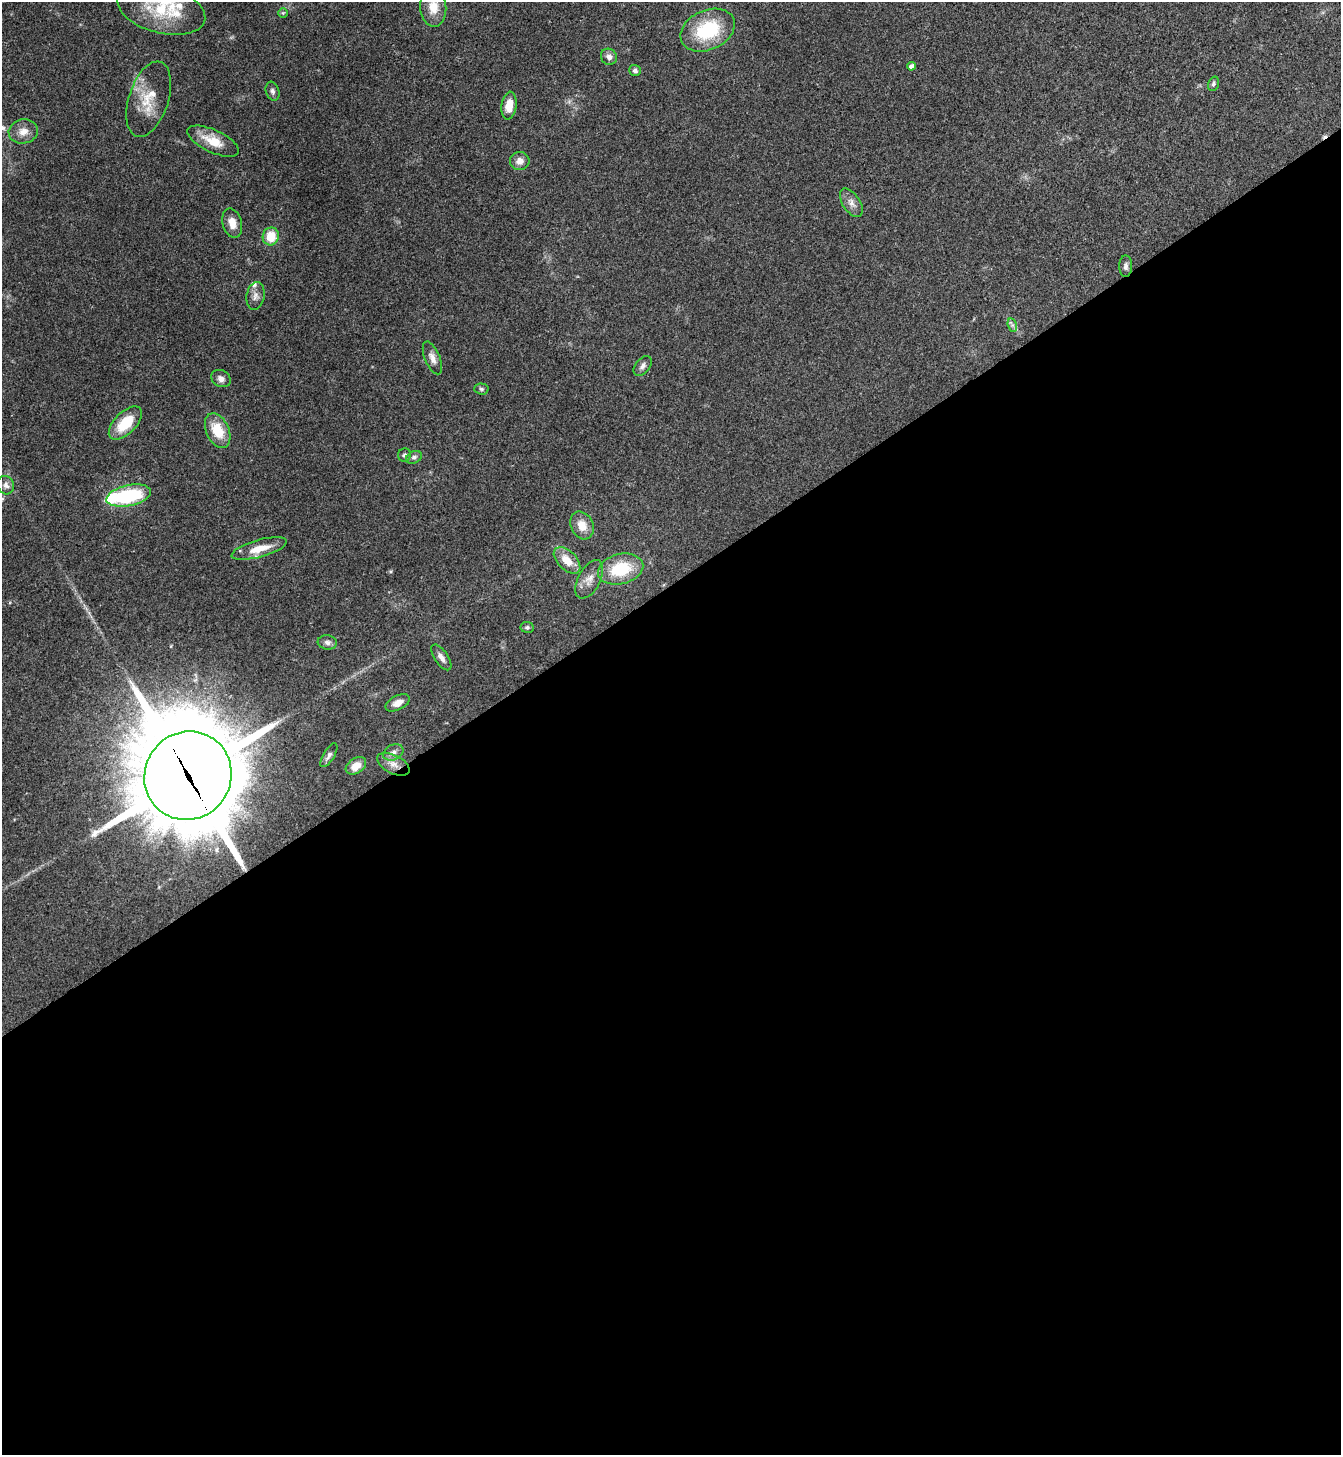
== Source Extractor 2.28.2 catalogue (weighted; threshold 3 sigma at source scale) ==
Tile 15 of 4 x 4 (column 3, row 4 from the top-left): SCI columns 2838-4176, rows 6-1458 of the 5812 x 5818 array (HDU 1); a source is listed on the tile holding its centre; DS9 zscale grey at full resolution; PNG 1343 x 1457 px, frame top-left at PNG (2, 2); each listed source drawn as its Kron ellipse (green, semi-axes under 4 px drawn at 4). Shown black and unused: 60% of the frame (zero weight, under 3 of 4 exposures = <1% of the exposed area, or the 3 px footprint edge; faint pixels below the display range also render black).
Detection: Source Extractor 2.28.2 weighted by HDU 2 'WHT'; one run over the whole footprint, this tile lists its part. Background 0.0593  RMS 0.0051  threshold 0.0228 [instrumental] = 3 sigma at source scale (4.5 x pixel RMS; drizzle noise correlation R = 1.50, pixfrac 1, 0.05/0.05 arcsec/px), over >= 5 px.
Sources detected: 49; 1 inside a brighter object's white glare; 1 cosmic-ray / hot-pixel residue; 1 long thin detection or spike segment (spike, bleed or trail) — neither listed nor drawn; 2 inside a brighter listed object's ellipse — not listed separately; the other 44 listed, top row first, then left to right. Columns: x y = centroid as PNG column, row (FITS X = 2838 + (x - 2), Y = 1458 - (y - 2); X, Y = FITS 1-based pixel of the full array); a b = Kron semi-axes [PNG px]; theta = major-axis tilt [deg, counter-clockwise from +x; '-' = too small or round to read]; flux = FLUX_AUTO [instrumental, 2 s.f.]
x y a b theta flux
433 7 20 13 -86 8.1
161 9 45 24 -15 28
283 13 5 5 - 0.66
708 30 28 20 24 30
609 57 8 7 - 2.1
911 66 4 4 - 1.8
635 70 6 5 - 1.4
1213 84 7 5 71 1.1
272 91 9 6 -71 1.5
149 99 39 20 72 15
509 106 14 7 83 6.8
23 131 15 12 13 4.8
213 141 28 11 -25 10
520 161 10 9 - 3.3
851 203 16 8 -57 3.5
232 223 15 9 -75 5.2
271 236 9 8 - 11
1126 266 11 6 89 1.7
255 296 14 9 80 2.9
1012 325 7 4 -73 1.2
432 358 17 7 -67 3.3
643 366 11 7 51 2
221 379 10 8 -28 2.6
481 389 7 5 -3 0.97
125 423 21 10 45 15
218 431 18 11 -65 13
404 455 7 6 - 1.2
414 457 8 6 26 1.5
6 485 9 8 - 2.2
129 496 23 10 12 39
582 525 14 11 -64 6.2
259 548 28 8 15 9.7
567 560 16 9 -45 7.2
621 569 23 15 14 21
589 579 21 11 62 5.1
527 627 7 5 -8 1
327 642 9 7 -8 1.9
441 657 15 6 -56 2.7
398 703 13 7 26 3.2
393 752 10 7 27 2.4
329 755 13 5 58 2.1
393 764 17 9 -27 4.6
356 766 11 7 33 5.9
188 776 45 43 55 7200
Overlapping masked pixels (flux is a lower limit): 1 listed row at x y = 188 776
Isophote crosses this tile's border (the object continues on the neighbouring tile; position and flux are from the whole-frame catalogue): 1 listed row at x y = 433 7